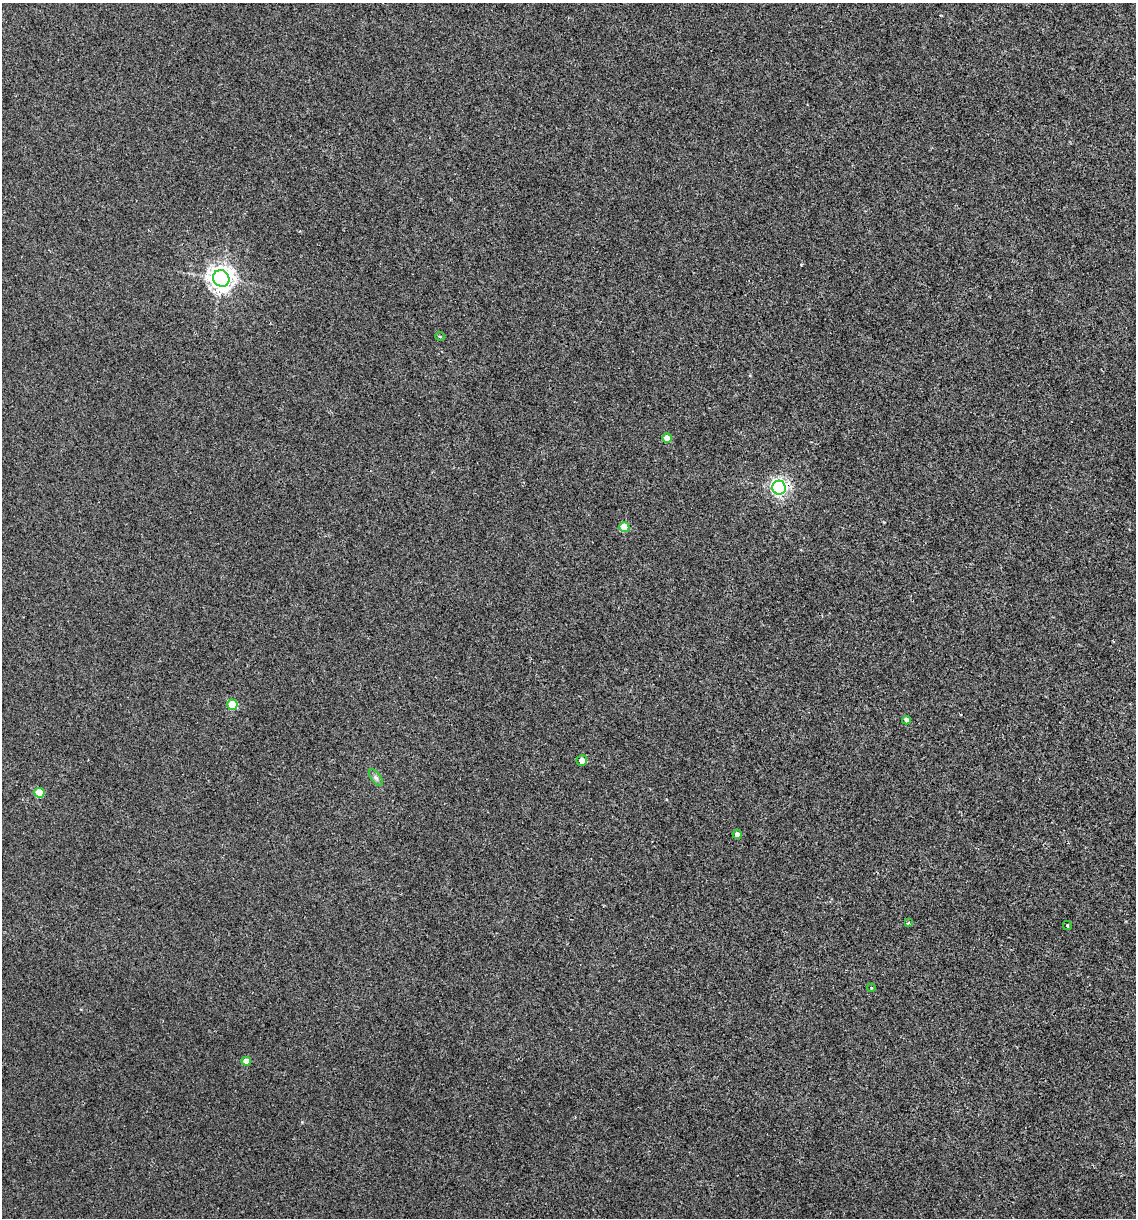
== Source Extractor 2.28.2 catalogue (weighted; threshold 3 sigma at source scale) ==
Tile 6 of 4 x 4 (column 2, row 2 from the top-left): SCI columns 1253-2386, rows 2435-3650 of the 4889 x 4866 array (HDU 1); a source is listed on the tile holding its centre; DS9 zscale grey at full resolution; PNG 1138 x 1220 px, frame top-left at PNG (2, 3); each listed source drawn as its Kron ellipse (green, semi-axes under 4 px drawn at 4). Shown black and unused: <1% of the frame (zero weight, under 2 of 3 exposures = <1% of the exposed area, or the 3 px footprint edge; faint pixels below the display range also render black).
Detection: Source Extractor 2.28.2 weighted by HDU 2 'WHT'; one run over the whole footprint, this tile lists its part. Background 0.00157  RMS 0.005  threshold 0.0226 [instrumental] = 3 sigma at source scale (4.5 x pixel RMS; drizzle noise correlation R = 1.50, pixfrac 1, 0.05/0.05 arcsec/px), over >= 5 px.
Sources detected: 15; all 15 listed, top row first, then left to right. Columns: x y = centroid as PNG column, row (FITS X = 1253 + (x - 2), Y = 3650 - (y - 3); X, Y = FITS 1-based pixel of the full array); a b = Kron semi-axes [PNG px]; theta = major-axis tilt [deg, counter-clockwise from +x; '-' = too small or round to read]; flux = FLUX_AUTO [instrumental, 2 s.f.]
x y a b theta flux
221 278 8 8 - 460
440 336 5 3 - 0.5
667 438 5 4 - 5.8
779 488 7 6 - 160
624 527 5 5 - 13
232 705 5 5 - 16
906 720 4 4 - 2.3
582 760 5 5 - 3.8
376 778 9 4 -54 1.4
39 793 5 5 - 11
737 834 4 4 - 2
908 923 4 2 - 0.44
1067 925 4 4 - 0.59
871 988 4 3 - 0.38
246 1061 5 4 - 4.9
Overlapping masked pixels (flux is a lower limit): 1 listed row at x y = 779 488